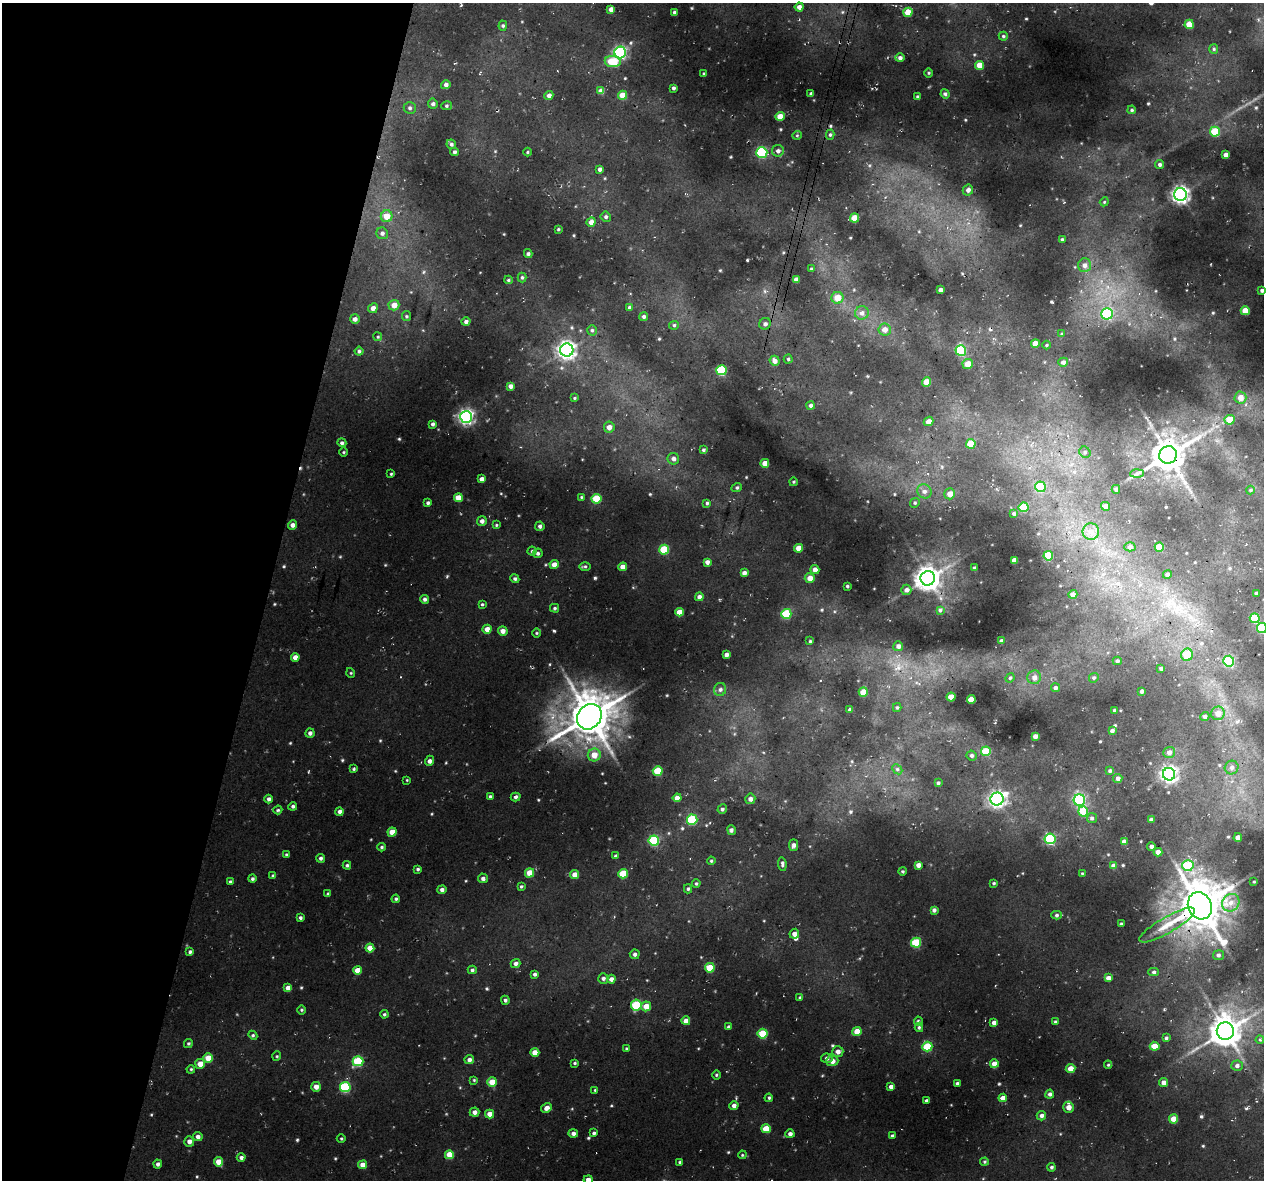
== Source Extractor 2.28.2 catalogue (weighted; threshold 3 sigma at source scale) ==
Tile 9 of 4 x 4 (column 1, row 3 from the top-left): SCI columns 23-1284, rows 1501-2678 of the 5081 x 5296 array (HDU 1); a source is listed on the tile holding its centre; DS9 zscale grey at full resolution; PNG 1266 x 1182 px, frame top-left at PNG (2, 3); each listed source drawn as its Kron ellipse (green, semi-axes under 4 px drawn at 4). Shown black and unused: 21% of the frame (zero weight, under 3 of 4 exposures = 4% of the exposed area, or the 3 px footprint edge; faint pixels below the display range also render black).
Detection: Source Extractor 2.28.2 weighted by HDU 2 'WHT'; one run over the whole footprint, this tile lists its part. Background 0.0957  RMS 0.016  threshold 0.0727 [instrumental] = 3 sigma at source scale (4.5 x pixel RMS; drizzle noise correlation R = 1.50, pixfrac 1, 0.0396/0.0396 arcsec/px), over >= 5 px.
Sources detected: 356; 1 cosmic-ray / hot-pixel residue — neither listed nor drawn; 3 inside a brighter listed object's ellipse — not listed separately; the other 352 listed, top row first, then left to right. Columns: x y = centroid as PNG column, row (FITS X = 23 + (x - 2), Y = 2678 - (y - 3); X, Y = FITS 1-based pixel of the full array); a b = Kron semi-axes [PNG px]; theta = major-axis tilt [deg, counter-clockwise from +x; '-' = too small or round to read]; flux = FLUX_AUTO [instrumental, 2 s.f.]
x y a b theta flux
799 7 4 4 - 6.8
611 9 4 4 - 7.3
674 12 3 3 - 2.9
908 12 5 4 - 20
1189 24 4 4 - 21
503 26 5 4 - 2.4
1003 36 4 4 - 1.9
1214 49 5 4 - 2.1
620 52 6 5 - 220
900 58 5 4 - 4
613 62 8 5 -7 40
979 65 4 4 - 16
704 73 4 3 - 1.3
929 73 4 3 - 1.3
446 85 5 4 - 4.7
673 88 4 3 - 2.6
601 91 4 4 - 9.3
811 94 3 3 - 2.8
945 94 5 4 - 2.2
549 95 4 4 - 5.7
623 95 4 4 - 18
918 97 3 3 - 2.2
433 104 5 5 - 3.6
447 106 5 4 - 2
410 108 6 5 - 3.1
1132 110 4 3 - 1.9
780 116 4 4 - 16
1215 132 5 5 - 44
797 135 4 3 - 1.3
830 135 5 4 - 2.4
451 144 5 4 - 2.8
778 151 6 6 - 4.4
455 152 4 3 - 2.5
527 152 4 3 - 1.3
762 152 5 5 - 84
1226 155 4 4 - 6.1
1160 164 4 4 - 3.1
600 169 3 3 - 4
968 190 5 5 - 5.8
1180 195 6 6 - 490
1104 202 4 3 - 1.4
387 216 6 6 - 16
606 217 5 5 - 2.7
854 218 4 4 - 24
591 222 5 4 - 7.7
558 229 4 3 - 1.4
382 233 6 5 - 4.1
1062 240 4 3 - 2
528 254 4 3 - 2.5
1084 265 7 6 - 6.4
811 269 4 3 - 2.1
522 277 5 4 - 2.3
796 279 4 4 - 6.4
508 280 4 4 - 1.9
940 290 4 4 - 4.5
1262 290 3 3 - 3
837 298 6 6 - 19
394 305 5 5 - 13
629 307 4 4 - 2.4
373 308 5 4 - 6.5
1245 311 4 4 - 22
862 313 7 6 - 5.4
1107 314 5 5 - 87
406 316 5 4 - 2
644 317 4 4 - 3.1
355 319 5 5 - 4.6
466 322 4 4 - 4.1
765 324 6 5 - 3.6
674 325 5 4 - 2
885 329 6 6 - 9.5
592 330 5 4 - 2.5
1062 334 4 4 - 2.2
378 337 4 3 - 1.5
1035 343 4 4 - 12
1046 345 4 3 - 1.4
567 350 6 6 - 560
359 351 4 4 - 2.4
961 351 5 5 - 94
788 359 4 4 - 1.9
775 361 5 5 - 6.9
1063 362 5 4 - 4.2
968 364 5 5 - 15
722 370 5 5 - 74
927 382 4 4 - 20
510 386 4 4 - 5.1
574 398 4 3 - 1.5
1240 398 6 6 - 10
811 406 4 4 - 3.4
466 417 6 6 - 340
1230 420 5 5 - 23
929 421 5 4 - 8
433 424 4 3 - 3
609 427 5 5 - 7
342 443 4 4 - 3
971 444 5 4 - 26
703 450 4 3 - 1.9
344 452 5 3 - 1.4
1085 452 6 5 - 2.9
1168 455 9 8 - 2800
673 459 6 5 - 5.3
765 463 4 4 - 14
391 474 4 3 - 1.5
1137 474 7 4 2 3.3
482 479 4 4 - 5.6
793 482 4 3 - 1.4
737 487 5 3 - 1.8
1041 487 5 5 - 46
1116 489 4 3 - 2.5
1250 490 4 4 - 1.6
924 491 7 6 - 5.6
950 494 5 5 - 12
581 497 4 3 - 1.4
458 498 4 4 - 15
596 499 5 5 - 39
428 503 4 3 - 2.7
707 503 4 4 - 2.1
915 503 5 4 - 2.1
1106 506 4 4 - 5.8
1024 507 5 5 - 39
1014 513 3 3 - 2.2
482 521 5 5 - 4.7
293 525 4 4 - 5.9
496 525 4 3 - 1.4
540 526 5 5 - 3.4
1091 532 8 8 - 8.6
1130 547 5 4 - 3.7
1159 547 4 4 - 28
799 548 4 4 - 13
664 550 5 5 - 44
532 551 4 4 - 2.3
538 553 5 4 - 2.8
1048 556 5 4 - 43
1014 560 4 4 - 7.4
707 562 4 4 - 5
554 565 4 4 - 9.9
585 566 6 4 0 2.1
623 567 4 4 - 11
974 568 3 3 - 2.2
815 570 4 4 - 8.6
744 573 4 4 - 5.2
1167 574 5 4 - 4.1
810 578 5 5 - 11
928 578 7 7 - 1300
515 579 4 3 - 2.3
847 586 3 3 - 1.7
906 590 5 5 - 4.5
1256 593 3 3 - 1.9
1073 594 5 4 - 6.2
699 597 4 4 - 5.3
424 599 4 4 - 2.9
482 604 4 3 - 1.6
555 608 4 4 - 2
940 610 4 3 - 2.7
679 612 4 4 - 10
786 614 5 5 - 55
1255 618 5 5 - 44
1262 628 5 5 - 47
487 629 4 4 - 8.6
503 631 5 4 - 6.9
537 633 5 3 - 1.5
810 641 4 3 - 1.5
1001 641 4 3 - 3.9
898 646 5 5 - 5.2
726 655 4 3 - 4.5
1187 655 6 6 - 28
295 657 4 4 - 9
1117 661 4 4 - 2.5
1229 661 5 5 - 83
1161 668 4 3 - 2.7
351 673 5 3 - 1.3
1034 677 7 6 - 6.6
1010 678 5 4 - 1.9
1094 678 5 4 - 2.1
1055 688 4 4 - 3.3
720 689 7 6 - 3.8
1142 691 3 3 - 2.3
863 692 5 4 - 21
951 697 4 4 - 17
971 699 4 4 - 11
897 707 4 4 - 2.1
850 710 4 3 - 4.6
1114 710 3 2 - 1.3
1218 713 7 6 - 10
1205 716 4 4 - 3
589 717 13 11 50 3700
1112 731 4 4 - 2.9
310 733 5 4 - 4.1
1035 736 4 4 - 5.1
986 751 5 5 - 36
1169 752 6 5 - 6.2
594 755 6 6 - 15
972 755 5 5 - 3.4
430 761 5 4 - 3.9
1232 767 7 6 - 6.3
353 769 4 3 - 1.8
897 769 6 4 -44 2.3
658 771 5 4 - 38
1110 771 4 4 - 2.4
1169 774 6 6 - 410
1118 778 4 4 - 4.8
407 780 3 3 - 1.1
938 783 3 3 - 2.1
490 796 4 3 - 2.3
516 797 5 4 - 3
677 798 4 4 - 7.1
269 799 4 4 - 4
750 799 5 5 - 5.8
997 799 6 6 - 380
1079 800 6 5 - 160
293 806 4 4 - 2.7
722 809 5 4 - 2.9
278 810 5 4 - 2
1083 811 5 5 - 34
340 812 4 4 - 4.8
1092 818 5 5 - 2.6
692 820 5 5 - 61
1151 820 4 3 - 3.6
731 830 5 4 - 3.4
392 832 4 4 - 13
1238 837 4 4 - 7.6
1050 839 5 5 - 140
654 840 5 5 - 74
1124 842 4 4 - 5.1
794 845 6 4 78 3.4
1151 846 4 3 - 2.7
381 847 4 3 - 2.1
1158 852 4 4 - 12
286 854 4 3 - 1.5
616 856 4 3 - 2.6
321 858 4 4 - 2.7
711 861 4 3 - 1.6
782 864 7 4 -85 2.9
347 865 4 3 - 2.3
918 865 4 4 - 6.2
1114 866 4 4 - 6.7
1188 866 5 5 - 59
418 869 4 3 - 2.1
902 871 4 3 - 1.5
529 873 5 4 - 17
1082 873 3 2 - 1
623 874 5 4 - 33
575 875 4 4 - 12
273 876 4 4 - 2.2
483 878 5 5 - 3.3
252 879 4 4 - 2.3
230 882 4 3 - 2.1
1254 882 3 2 - 1
696 883 4 3 - 1.8
994 883 4 3 - 1.6
521 886 4 4 - 1.7
688 889 4 4 - 2.3
442 890 4 4 - 4.4
328 894 4 3 - 1.6
396 899 4 3 - 2
1231 903 9 8 - 11
1200 906 14 11 -65 3600
934 910 4 4 - 3.7
1056 915 5 4 - 2.8
300 918 4 4 - 2.5
1121 924 3 3 - 1.8
1167 925 32 8 30 24
794 934 5 4 - 6
916 943 5 5 - 57
370 948 4 4 - 14
190 952 4 3 - 2.4
635 954 5 5 - 3.3
1218 955 5 5 - 3.4
516 963 5 4 - 4.6
710 968 5 4 - 33
357 970 4 4 - 12
472 970 4 4 - 2.7
1154 972 5 4 - 2.8
535 974 4 4 - 3
603 978 5 5 - 3.3
1108 978 4 4 - 7.5
611 979 4 4 - 5.3
288 988 4 4 - 7.8
800 998 4 3 - 1.8
505 1000 4 4 - 2.8
636 1005 5 5 - 52
646 1006 5 5 - 15
301 1010 4 3 - 1.5
384 1014 4 3 - 1.7
686 1021 4 4 - 7.3
918 1021 4 4 - 1.7
1055 1022 3 3 - 2.1
994 1023 4 3 - 5.9
729 1027 4 3 - 2.8
919 1027 4 4 - 1.9
857 1031 4 4 - 18
1225 1031 9 8 - 2100
763 1034 5 5 - 38
253 1035 4 4 - 2
1166 1038 4 4 - 2.3
1260 1040 4 3 - 1.9
188 1043 5 4 - 1.9
1155 1046 5 4 - 18
927 1047 5 5 - 48
626 1049 4 3 - 1.5
838 1051 5 5 - 6.2
535 1052 4 4 - 12
277 1056 5 3 - 1.3
208 1058 5 4 - 20
827 1058 6 4 -5 3.4
469 1060 5 4 - 4.9
358 1061 5 5 - 60
832 1061 6 5 - 7.6
575 1063 4 3 - 1.7
200 1064 5 5 - 12
994 1064 4 4 - 11
1108 1065 4 4 - 1.4
1237 1066 5 5 - 4.3
191 1069 4 3 - 1.5
1070 1069 5 4 - 11
716 1075 5 3 - 1.6
474 1080 4 3 - 1.4
492 1082 5 4 - 21
957 1083 3 3 - 2.4
1164 1083 4 4 - 6.7
316 1087 5 5 - 8.4
345 1087 5 5 - 81
891 1087 4 4 - 6.5
595 1090 4 3 - 1.4
1050 1094 4 4 - 3.1
769 1098 4 3 - 1.7
1003 1098 4 4 - 7.4
926 1101 3 3 - 2.7
734 1105 5 4 - 4.7
1069 1107 5 5 - 8.5
546 1108 5 5 - 6
475 1112 5 4 - 5
490 1114 4 4 - 9.5
1041 1116 5 4 - 4.5
1174 1119 4 4 - 18
766 1129 4 4 - 22
573 1133 5 4 - 5
594 1133 3 3 - 2.2
790 1134 4 4 - 4.5
892 1136 4 3 - 2.3
198 1137 5 4 - 4.9
341 1138 4 3 - 1.4
189 1141 5 5 - 5.5
449 1155 4 4 - 20
742 1155 4 3 - 1.3
241 1158 4 4 - 4.1
219 1162 4 4 - 16
680 1162 3 3 - 1.8
984 1162 4 4 - 1.7
158 1164 4 4 - 3.4
363 1165 4 4 - 10
1051 1167 4 4 - 2.4
588 1180 4 4 - 6.3
Overlapping masked pixels (flux is a lower limit): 2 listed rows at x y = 1168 455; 1200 906
Isophote crosses this tile's border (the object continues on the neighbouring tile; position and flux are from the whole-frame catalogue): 2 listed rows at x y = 1262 628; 588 1180
Unlisted compact peaks at least as high as the median listed source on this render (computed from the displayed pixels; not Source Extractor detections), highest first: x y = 595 578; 554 631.